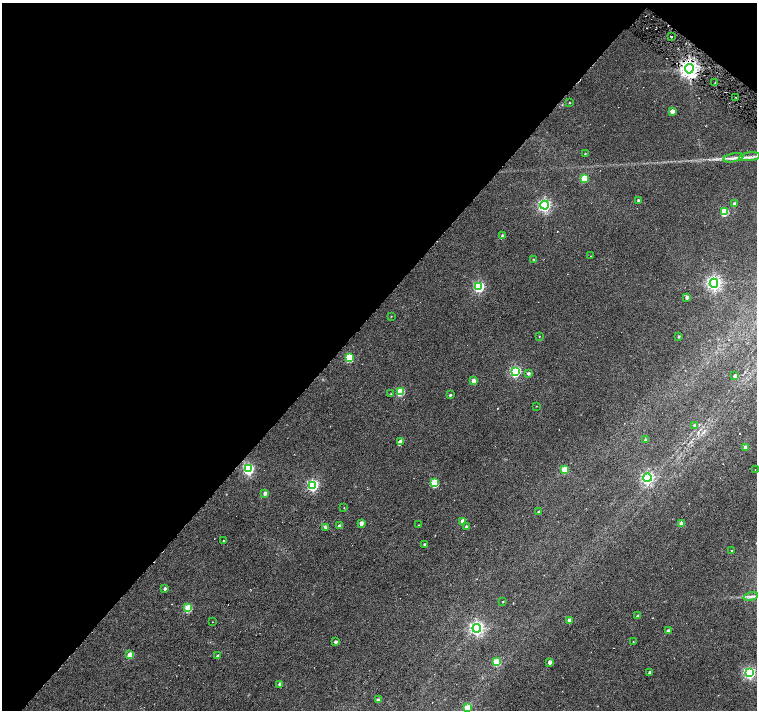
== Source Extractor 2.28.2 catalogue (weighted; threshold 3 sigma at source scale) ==
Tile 2 of 4 x 4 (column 2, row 1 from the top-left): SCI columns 1512-3021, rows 4483-5897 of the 6041 x 6067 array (HDU 1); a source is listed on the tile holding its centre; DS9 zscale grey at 2 x 2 block average (1 PNG px = mean of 2 x 2 image px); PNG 759 x 712 px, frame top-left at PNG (2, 3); each listed source drawn as its Kron ellipse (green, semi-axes under 4 px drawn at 4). Shown black and unused: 45% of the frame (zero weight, under 3 of 6 exposures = <1% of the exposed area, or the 3 px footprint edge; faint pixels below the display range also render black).
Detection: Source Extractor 2.28.2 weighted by HDU 2 'WHT'; one run over the whole footprint, this tile lists its part. Background 0.0217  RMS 0.0052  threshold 0.0214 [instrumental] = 3 sigma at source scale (4.09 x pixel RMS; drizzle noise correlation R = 1.36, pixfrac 0.8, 0.0396/0.0396 arcsec/px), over >= 5 px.
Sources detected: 80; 3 cosmic-ray / hot-pixel residue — neither listed nor drawn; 2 inside a brighter listed object's ellipse — not listed separately; the other 75 listed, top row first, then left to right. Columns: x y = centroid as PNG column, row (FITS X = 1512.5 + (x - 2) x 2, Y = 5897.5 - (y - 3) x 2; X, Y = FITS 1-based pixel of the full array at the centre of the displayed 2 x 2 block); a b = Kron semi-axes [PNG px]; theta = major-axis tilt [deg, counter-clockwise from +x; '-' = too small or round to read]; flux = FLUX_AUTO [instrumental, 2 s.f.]
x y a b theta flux
671 36 2 2 - 0.69
689 69 4 4 - 690
715 82 3 2 - 1
736 98 2 2 - 0.57
570 103 2 2 - 0.6
672 111 3 3 - 9.3
585 154 3 3 - 0.78
750 157 10 3 6 4.2
734 158 10 3 11 4.3
584 178 3 3 - 27
638 200 3 2 - 2.2
735 204 3 3 - 5.6
545 205 4 4 - 220
724 212 3 3 - 37
503 236 3 3 - 5.2
591 256 2 2 - 0.38
534 260 2 2 - 1.7
714 283 4 4 - 350
479 286 4 4 - 130
687 297 3 3 - 3.4
391 316 3 2 - 0.45
539 336 2 2 - 0.69
679 336 3 2 - 1.6
349 358 3 3 - 50
515 371 4 4 - 140
528 373 3 3 - 2.5
735 376 2 2 - 4.8
473 381 3 3 - 9
400 392 3 3 - 41
391 394 3 2 - 0.8
450 395 3 2 - 1.5
536 406 2 2 - 0.48
694 425 3 3 - 1.7
646 440 3 2 - 2.7
400 441 3 2 - 5.9
746 447 3 3 - 5.3
248 469 4 4 - 110
564 469 3 3 - 29
755 470 2 2 - 0.38
647 478 4 4 - 210
435 483 3 3 - 48
313 485 4 4 - 170
265 493 3 3 - 4.2
344 508 2 2 - 0.53
539 512 3 2 - 2.1
463 521 3 3 - 11
361 523 3 2 - 6.4
681 524 3 3 - 9.2
418 525 3 2 - 0.49
340 526 3 3 - 4.9
325 527 3 3 - 1.9
467 527 3 3 - 4.2
223 541 3 2 - 1.3
425 544 3 2 - 2.7
731 550 2 2 - 0.82
165 588 3 3 - 2.5
751 596 7 4 16 3.5
503 602 2 2 - 0.74
188 608 3 3 - 40
637 616 3 2 - 1.4
570 620 3 3 - 7.7
212 622 2 2 - 0.6
477 628 4 4 - 300
668 631 2 2 - 4.3
336 642 3 2 - 3.4
633 642 2 2 - 0.54
130 655 3 3 - 16
218 656 3 3 - 3
497 662 3 3 - 41
550 662 3 3 - 5.5
650 672 3 2 - 2
750 673 4 4 - 180
280 684 3 2 - 5
378 700 3 2 - 3.4
468 708 3 3 - 34
Isophote crosses this tile's border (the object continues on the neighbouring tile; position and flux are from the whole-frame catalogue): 1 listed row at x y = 468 708